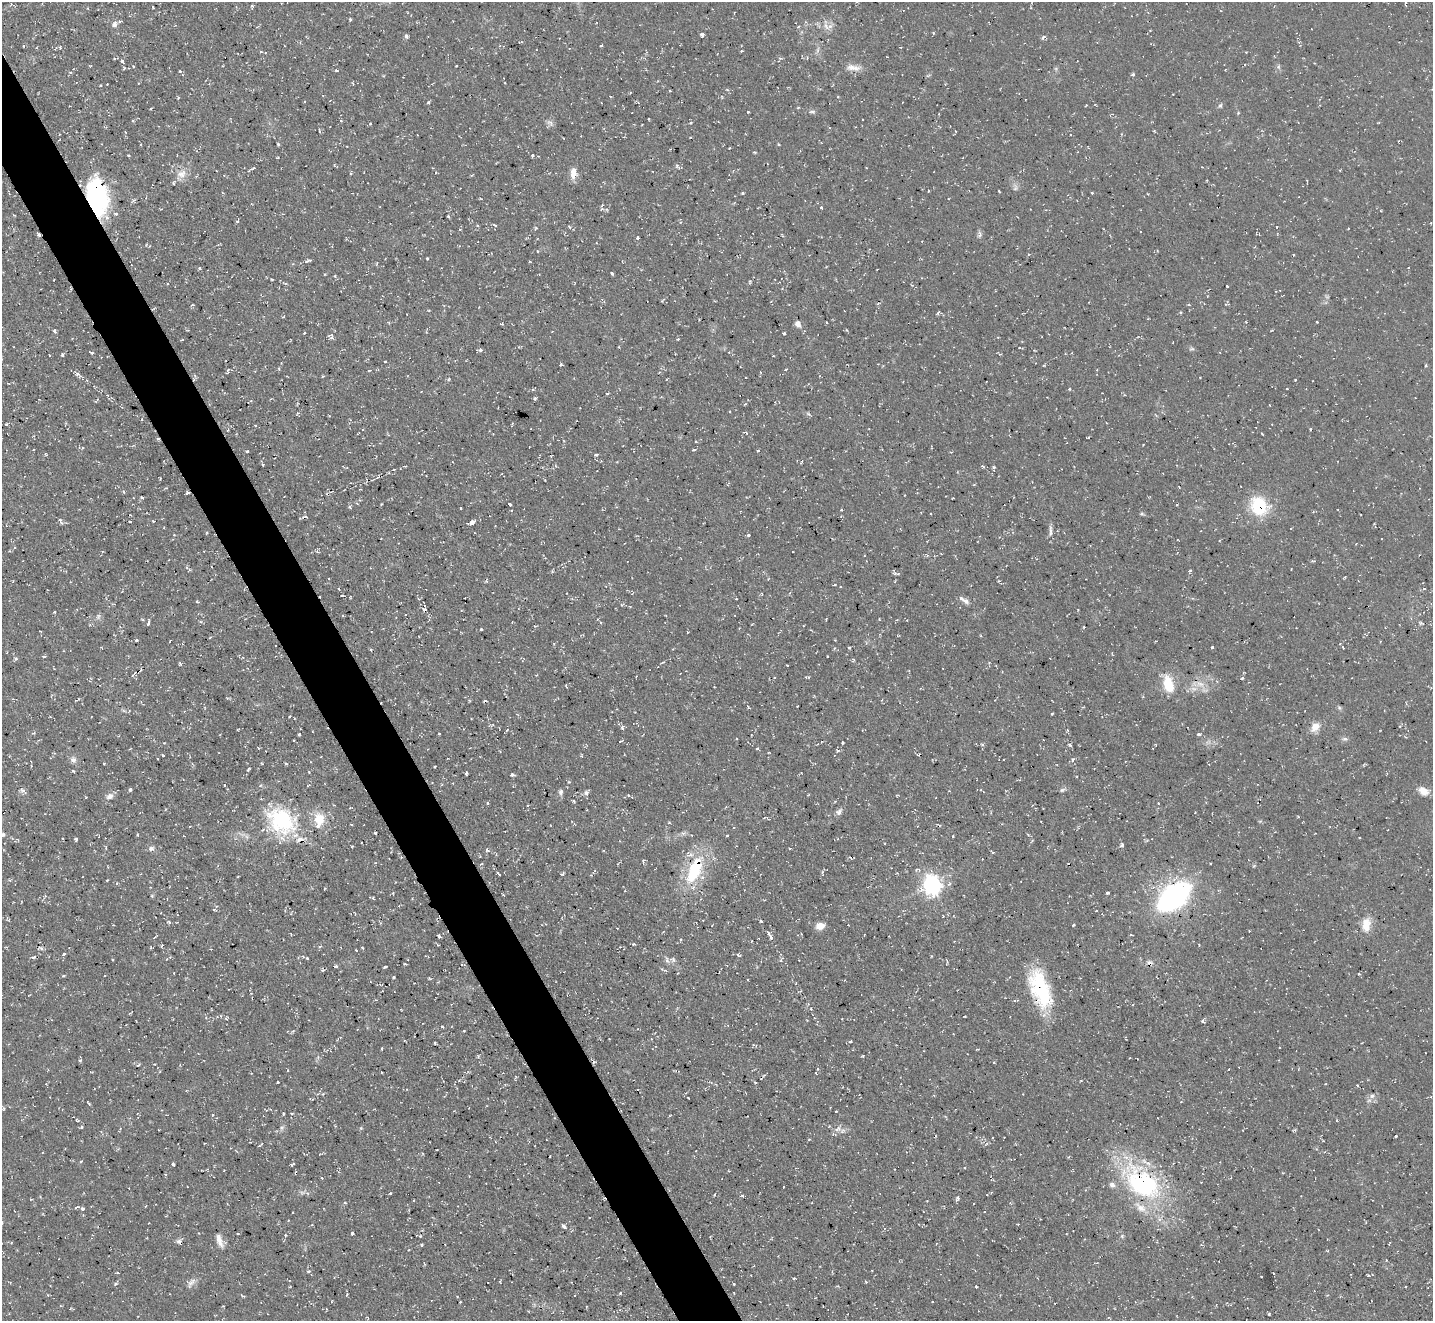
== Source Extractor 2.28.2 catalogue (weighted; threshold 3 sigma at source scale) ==
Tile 11 of 4 x 4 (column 3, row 3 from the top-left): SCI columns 2865-4295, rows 1607-2925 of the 5727 x 5714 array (HDU 1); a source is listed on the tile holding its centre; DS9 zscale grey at full resolution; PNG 1435 x 1323 px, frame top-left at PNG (2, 2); no overlay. Shown black and unused: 4% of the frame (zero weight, under 2 of 3 exposures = <1% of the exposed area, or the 3 px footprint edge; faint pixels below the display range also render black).
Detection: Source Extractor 2.28.2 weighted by HDU 2 'WHT'; one run over the whole footprint, this tile lists its part. Background 0.0548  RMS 0.0065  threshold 0.0293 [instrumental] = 3 sigma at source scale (4.5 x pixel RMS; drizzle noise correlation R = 1.50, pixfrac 1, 0.05/0.05 arcsec/px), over >= 5 px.
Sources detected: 403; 4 too faint to see at this stretch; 2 inside a brighter object's white glare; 26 cosmic-ray / hot-pixel residue — not listed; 9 inside a brighter listed object's ellipse — not listed separately; the other 362 listed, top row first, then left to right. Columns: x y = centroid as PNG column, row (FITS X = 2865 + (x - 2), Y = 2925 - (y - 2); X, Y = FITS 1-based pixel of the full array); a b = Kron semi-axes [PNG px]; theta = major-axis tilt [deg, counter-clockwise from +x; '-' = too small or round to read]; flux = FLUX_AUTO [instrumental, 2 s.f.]
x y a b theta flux
252 5 5 3 - 0.91
153 7 3 2 - 0.73
88 8 4 3 - 0.46
350 19 4 3 - 0.94
115 24 8 6 66 2.9
826 26 13 6 -63 3.5
798 27 4 3 - 0.58
933 33 4 3 - 0.64
702 35 4 4 - 2.4
406 36 5 3 - 2.1
1043 37 9 3 57 0.93
601 46 3 2 - 0.89
818 50 9 4 81 1.8
261 51 5 3 - 0.64
122 61 5 4 - 1.4
223 66 3 2 - 0.57
456 66 3 2 - 0.86
1278 67 6 4 -89 1.2
853 68 21 8 -6 5.7
180 71 5 4 - 0.89
336 71 4 3 - 0.68
70 72 5 4 - 1.3
1133 74 5 4 - 1.1
504 83 4 2 - 0.46
107 84 2 2 - 0.42
178 97 4 3 - 0.71
428 102 4 4 - 1
1220 105 6 5 - 1.2
748 112 3 2 - 0.51
812 112 9 5 1 1.5
1238 113 4 3 - 0.61
649 119 3 2 - 0.61
1379 122 4 2 - 0.6
550 123 10 6 -34 2.3
370 124 3 3 - 0.67
319 131 4 2 - 0.87
125 132 5 3 - 0.51
59 134 3 3 - 0.87
1122 134 4 3 - 0.73
278 144 4 3 - 0.72
779 144 4 3 - 0.56
730 148 3 2 - 0.96
754 152 4 3 - 0.67
128 155 4 3 - 0.65
532 155 3 2 - 1
677 165 6 5 - 1.5
252 168 8 3 19 1.1
573 173 15 9 85 5.5
181 174 14 11 25 6.6
471 175 4 3 - 0.63
999 191 3 2 - 0.61
742 193 3 3 - 1.1
1092 193 3 3 - 0.66
134 200 6 4 43 1.3
96 202 32 25 -66 65
602 205 5 3 - 0.91
821 208 3 3 - 1.3
602 209 5 3 - 0.99
448 216 3 3 - 1
237 221 4 4 - 1.1
495 225 7 3 -34 0.74
536 228 4 3 - 0.79
1141 232 2 2 - 0.7
980 234 9 6 79 1.8
39 235 4 3 - 2.2
638 238 7 3 -90 0.93
537 251 4 3 - 0.74
1293 255 3 2 - 0.74
427 258 3 2 - 1.1
308 261 9 3 18 1.7
530 262 4 2 - 0.47
199 268 4 4 - 0.87
612 273 4 3 - 1.9
335 276 5 4 - 0.73
272 279 3 2 - 0.67
1227 286 3 2 - 0.65
782 288 4 3 - 0.58
192 305 5 3 - 0.51
1189 305 5 3 - 0.61
938 312 5 3 - 1.1
283 317 4 3 - 0.53
1317 322 3 3 - 1.5
501 324 3 2 - 1.2
798 324 7 6 - 3.3
55 331 5 4 - 1.3
304 333 3 2 - 0.6
784 333 3 3 - 0.76
332 338 6 3 72 1.1
678 339 3 3 - 0.61
182 340 4 2 - 0.56
1020 347 5 3 - 1.5
1192 349 8 4 7 1
480 350 6 3 1 1.8
91 352 5 3 - 1.3
49 355 3 2 - 0.37
62 355 4 3 - 1.6
773 356 3 3 - 0.86
385 361 3 2 - 0.73
561 364 3 3 - 1.1
1426 365 3 3 - 0.71
279 368 4 3 - 0.79
785 369 4 2 - 0.56
369 370 4 2 - 0.52
228 371 7 3 73 1
77 374 9 5 -48 2.3
323 376 3 3 - 0.65
1200 377 3 2 - 0.43
449 379 5 3 - 0.65
1295 380 2 2 - 0.54
1069 389 4 4 - 0.75
1287 389 2 2 - 0.47
607 393 4 2 - 0.77
107 395 3 3 - 0.47
535 399 3 3 - 1.6
745 404 5 3 - 0.63
808 414 7 4 -19 1.1
142 419 4 3 - 0.51
6 424 3 3 - 0.71
1310 429 3 2 - 0.66
228 430 4 4 - 0.66
746 433 4 3 - 0.98
1262 434 4 2 - 0.56
1087 437 3 2 - 0.49
158 439 4 4 - 0.94
1143 445 2 2 - 0.46
694 450 5 3 - 0.94
247 451 3 3 - 1.1
758 451 4 3 - 2
46 454 5 3 - 0.72
596 455 5 3 - 1.3
452 462 3 2 - 0.68
801 462 4 2 - 0.64
263 465 3 3 - 1
983 466 6 4 -37 1
994 468 8 4 90 1.4
378 477 5 4 - 0.87
124 492 5 3 - 0.69
187 493 4 3 - 2
141 498 3 3 - 1.4
509 504 3 3 - 6.6
1259 506 23 19 -54 30
350 507 5 4 - 1.2
461 508 3 2 - 0.68
930 513 3 3 - 1
1142 514 6 4 -18 0.92
60 521 8 3 -58 1.5
153 521 3 3 - 0.57
130 522 3 2 - 1.1
472 523 5 3 - 11
1050 531 18 4 87 2.6
207 532 4 3 - 0.63
174 535 4 3 - 0.49
748 535 4 3 - 1.3
1312 561 5 3 - 0.74
898 574 6 4 6 1.3
999 581 4 4 - 0.69
834 584 4 3 - 0.92
1424 589 4 4 - 0.9
342 595 3 2 - 0.74
966 601 9 6 -37 2.4
197 602 5 4 - 0.8
424 609 5 4 - 2
54 612 3 3 - 1.2
343 615 4 2 - 0.62
148 623 7 3 78 1.5
1421 623 5 4 - 1
1084 627 2 2 - 0.71
481 629 3 3 - 1.5
40 631 3 2 - 0.56
688 632 2 2 - 0.66
981 636 4 3 - 0.52
136 640 3 3 - 0.94
849 647 3 3 - 1
1212 647 3 3 - 1
1343 647 4 2 - 0.56
834 648 5 4 - 0.95
371 650 4 3 - 0.65
44 656 4 3 - 1.6
827 656 3 2 - 0.69
16 659 3 3 - 1.4
853 660 6 4 78 0.97
989 662 4 3 - 0.57
180 664 5 4 - 0.78
806 677 5 3 - 0.8
1242 678 4 3 - 0.92
1168 684 22 12 -73 16
1200 684 13 8 -18 6
566 686 4 2 - 0.5
485 701 5 2 - 0.73
1083 707 4 2 - 0.59
748 708 4 3 - 0.91
1339 708 7 5 -23 1.1
1052 714 3 2 - 0.81
1400 726 4 3 - 0.65
622 727 5 4 - 1.6
1315 727 13 9 49 6.6
238 729 4 2 - 0.51
1067 730 5 3 - 0.78
439 733 3 2 - 0.5
299 734 3 2 - 0.87
1199 734 5 4 - 1
1344 739 8 5 -25 1.7
294 740 3 2 - 0.66
620 741 3 3 - 0.65
843 742 3 3 - 0.99
1070 745 4 3 - 1.3
757 749 4 3 - 0.68
163 755 3 2 - 0.87
1073 759 4 3 - 1.9
73 760 8 8 - 2.8
104 763 3 2 - 0.64
286 764 5 3 - 0.95
435 766 3 2 - 0.82
248 769 5 3 - 0.97
466 773 4 3 - 1.3
512 775 5 4 - 1.2
308 785 6 2 22 0.54
130 789 3 3 - 1.9
227 789 3 3 - 0.51
1062 790 8 5 22 1.4
1423 791 13 8 -37 6.1
561 792 8 6 85 1.9
586 793 7 6 - 1.8
110 796 11 8 30 3.4
574 801 4 3 - 0.85
487 803 4 4 - 0.77
1158 803 3 2 - 0.47
839 812 10 6 51 2.4
1195 812 2 2 - 0.52
281 821 44 34 -35 61
669 823 4 3 - 0.66
351 824 4 2 - 0.53
940 825 4 4 - 0.92
375 833 3 3 - 2
2 835 10 7 9 2.5
691 835 3 2 - 0.45
727 835 3 2 - 0.71
953 836 3 3 - 0.64
1359 838 3 2 - 0.49
76 839 4 3 - 1
1122 845 5 4 - 2.3
151 848 8 5 25 1.9
790 848 4 3 - 0.6
487 850 7 3 -29 1.1
993 852 4 3 - 0.63
401 858 4 3 - 0.55
643 862 7 4 89 1.1
481 864 5 3 - 0.68
695 870 30 13 67 43
822 872 5 4 - 0.9
498 873 6 3 -45 1.2
238 877 3 2 - 0.74
9 880 4 3 - 0.63
932 885 8 7 - 320
1108 893 3 3 - 1.2
503 894 4 2 - 0.56
152 896 4 4 - 0.82
1174 897 28 16 40 160
399 906 4 2 - 0.46
214 909 4 4 - 1.1
761 921 3 3 - 0.96
169 922 5 4 - 1
1073 925 4 2 - 0.68
1366 925 19 11 82 9.9
820 926 9 7 11 5.2
1249 931 2 2 - 0.43
438 935 4 3 - 1.8
1131 935 4 2 - 0.66
771 938 5 3 - 1.7
751 941 3 2 - 0.55
634 944 4 3 - 0.81
438 945 3 3 - 0.59
320 946 5 3 - 0.76
41 948 4 4 - 1.1
362 948 3 2 - 0.64
356 950 3 2 - 0.54
64 954 3 3 - 2
738 955 6 3 -24 1.1
932 956 4 3 - 0.56
34 957 6 3 42 1.1
307 958 4 4 - 1.1
112 959 3 3 - 1.2
673 960 8 7 - 2.3
335 966 3 3 - 1.5
385 967 4 3 - 1.3
322 970 5 3 - 0.69
174 973 2 2 - 0.6
1359 974 4 3 - 0.71
63 976 4 3 - 0.98
394 977 3 3 - 1.3
430 978 5 3 - 0.69
1041 989 45 20 -71 50
1016 1000 8 3 6 0.91
965 1016 3 2 - 0.5
1203 1021 5 4 - 1.4
442 1027 3 2 - 1.1
464 1031 3 2 - 0.64
851 1041 3 3 - 1.8
435 1042 3 2 - 0.78
382 1048 3 2 - 0.72
863 1056 4 3 - 0.67
80 1060 3 3 - 1.5
594 1062 5 4 - 0.88
137 1065 5 3 - 0.85
816 1073 4 2 - 0.39
1081 1081 4 2 - 0.48
277 1082 3 3 - 0.88
755 1082 4 3 - 0.77
1357 1085 3 3 - 0.74
1372 1096 7 6 - 2
89 1104 4 2 - 0.73
836 1111 3 2 - 0.62
138 1113 4 3 - 0.63
283 1113 3 2 - 0.76
212 1115 4 3 - 0.67
77 1121 4 3 - 0.78
82 1127 4 4 - 0.82
282 1128 6 5 - 1.5
838 1129 9 7 64 3.2
1294 1130 4 3 - 0.86
1396 1136 3 3 - 1.1
809 1139 4 3 - 0.54
260 1145 6 2 39 0.77
81 1161 4 3 - 0.95
173 1164 4 3 - 1.5
292 1164 5 2 - 1
729 1171 3 2 - 0.48
322 1178 3 2 - 0.58
1142 1183 61 34 -38 99
783 1187 3 2 - 1
390 1193 3 3 - 1.5
714 1195 5 3 - 0.69
742 1195 4 4 - 0.98
957 1198 5 4 - 1.8
345 1203 4 3 - 0.98
973 1204 2 2 - 0.45
78 1207 5 3 - 1.2
83 1209 3 3 - 4
148 1223 2 2 - 0.4
1018 1224 3 2 - 0.54
564 1226 5 3 - 2.8
352 1233 3 3 - 1.3
285 1235 4 3 - 0.64
420 1236 4 4 - 0.68
1122 1236 5 5 - 1
179 1241 8 6 32 1.9
219 1241 19 7 -71 4.9
1389 1243 6 2 75 0.52
421 1245 3 3 - 1.1
309 1271 5 4 - 0.98
794 1278 3 3 - 1.2
191 1282 15 9 41 3.7
866 1282 4 3 - 0.61
734 1284 3 2 - 0.71
976 1287 3 3 - 0.74
620 1293 4 3 - 0.6
347 1295 5 3 - 0.73
243 1296 6 3 -29 0.74
575 1296 2 2 - 0.57
932 1301 2 2 - 0.52
460 1302 3 2 - 0.52
1269 1314 3 2 - 0.88
Overlapping masked pixels (flux is a lower limit): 11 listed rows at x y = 96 202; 39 235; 158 439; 187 493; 1259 506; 424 609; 1168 684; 695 870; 1041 989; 594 1062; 1142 1183
Isophote crosses this tile's border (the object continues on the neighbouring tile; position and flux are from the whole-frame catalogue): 1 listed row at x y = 2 835
Unlisted compact peaks at least as high as the median listed source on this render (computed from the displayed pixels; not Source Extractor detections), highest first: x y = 22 790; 562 874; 73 771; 115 1284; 1368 1275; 838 751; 691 123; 841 510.